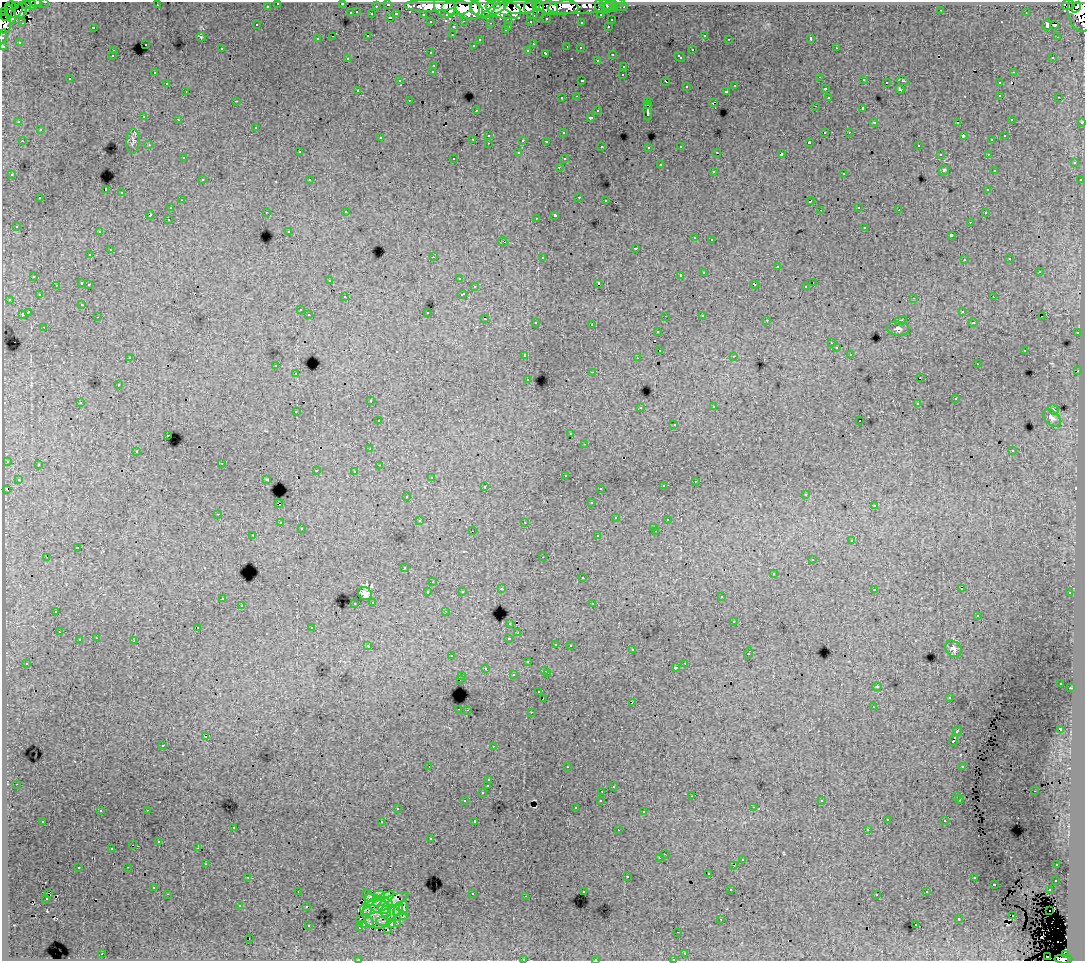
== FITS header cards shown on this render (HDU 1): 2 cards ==
NAXIS1  =                 1083
NAXIS2  =                  959

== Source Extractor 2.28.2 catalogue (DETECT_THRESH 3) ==
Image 1083 x 959 px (HDU 1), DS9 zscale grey, 1 PNG px = 1 image px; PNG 1087 x 963 px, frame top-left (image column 1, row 959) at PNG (2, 2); each listed source drawn as its Kron ellipse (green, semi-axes under 4 px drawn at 4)
Background 296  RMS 1.7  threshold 4.96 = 3 sigma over >= 5 px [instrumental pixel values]
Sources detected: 507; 6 with non-positive FLUX_AUTO (blend fragments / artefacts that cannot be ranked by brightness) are neither listed nor drawn; of the other 501, the 500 brightest by FLUX_AUTO listed and drawn (1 fainter detections omitted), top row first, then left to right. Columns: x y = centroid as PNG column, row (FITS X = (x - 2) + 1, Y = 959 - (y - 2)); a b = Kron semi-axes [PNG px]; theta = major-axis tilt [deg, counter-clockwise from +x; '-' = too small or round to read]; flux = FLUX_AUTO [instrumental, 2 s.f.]
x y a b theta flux
36 2 5 3 - 9800
45 2 3 2 - 5600
30 3 7 5 -54 15000
278 3 3 3 - 4100
342 3 3 3 - 910
388 4 3 3 - 8300
497 4 4 2 - 71000
614 4 3 3 - 8400
16 5 3 2 - 6600
26 5 4 2 - 1300
157 5 2 2 - 82
586 5 39 8 4 150000
605 5 6 3 -29 11000
609 5 10 3 63 13000
1068 5 6 5 - 130000
10 6 5 3 - 6300
267 6 3 3 - 2000
376 6 3 2 - 1200
430 6 26 6 1 320000
444 6 12 10 -57 230000
555 6 23 8 -5 230000
599 6 7 4 -85 10000
456 7 15 7 0 320000
482 7 12 9 1 340000
520 7 16 7 -1 350000
622 7 6 3 0 4900
1076 7 6 3 56 39000
468 8 15 10 -24 320000
475 8 6 3 -69 160000
549 8 9 7 -8 150000
503 9 18 9 -13 710000
615 9 3 3 - 9400
21 10 8 5 73 47000
494 10 15 4 28 190000
531 10 9 6 -67 160000
941 10 3 2 - 160
4 11 2 2 - 2100
17 11 8 3 53 40000
538 11 10 5 83 150000
357 12 3 2 - 610
1081 12 19 13 -84 280000
351 13 3 3 - 1100
1026 13 2 2 - 55
10 14 10 4 -75 32000
372 14 3 3 - 1800
396 14 4 3 - 1100
423 14 3 2 - 3700
601 15 3 3 - 2600
4 16 6 2 -43 5200
390 17 3 2 - 140
508 18 3 3 - 1500
546 18 3 3 - 1700
611 20 3 3 - 660
464 21 3 2 - 390
530 21 3 3 - 1800
431 22 3 3 - 3700
581 22 3 3 - 170
23 23 4 3 - 190
490 23 3 2 - 190
4 24 9 7 88 74000
257 25 3 3 - 260
1047 25 6 4 86 410
1054 25 3 2 - 320
509 26 3 2 - 500
608 26 3 2 - 610
93 27 3 2 - 1100
453 27 3 3 - 570
505 30 3 3 - 290
452 35 3 2 - 160
704 35 3 3 - 450
3 36 7 2 80 7000
333 36 4 2 - 1200
368 36 3 2 - 45
201 37 4 4 - 160
1057 37 2 2 - 160
811 38 3 3 - 18000
317 39 3 3 - 260
729 39 3 2 - 65
480 40 3 2 - 160
19 42 3 3 - 190
145 44 3 3 - 560
533 44 3 3 - 99
473 45 3 3 - 170
3 46 3 3 - 7900
567 47 3 2 - 110
580 48 3 2 - 230
836 48 3 2 - 410
221 49 3 3 - 210
528 50 3 3 - 290
692 50 3 3 - 790
113 51 3 3 - 480
431 53 3 3 - 290
546 53 4 3 - 570
612 54 3 3 - 400
112 56 3 2 - 200
680 57 6 3 -43 410
1053 57 3 3 - 250
347 58 3 2 - 130
597 60 3 2 - 330
434 65 3 3 - 580
624 66 3 3 - 400
433 71 3 3 - 440
1013 72 3 2 - 420
154 73 3 2 - 140
623 75 3 2 - 220
820 77 3 2 - 100
70 79 3 2 - 170
864 80 3 3 - 350
400 81 3 2 - 180
582 81 3 2 - 1100
666 81 4 3 - 640
903 81 6 4 -20 120
167 83 3 2 - 270
886 83 3 2 - 560
999 83 3 3 - 450
735 86 3 3 - 380
686 87 3 3 - 400
825 89 3 3 - 710
900 89 4 3 - 120
358 90 3 2 - 200
186 91 3 2 - 1200
726 91 3 3 - 510
1000 95 3 2 - 400
577 96 3 2 - 410
828 97 3 3 - 290
1059 97 3 2 - 190
562 98 3 3 - 350
409 100 3 2 - 210
236 101 3 2 - 85
648 101 3 3 - 990
713 102 4 2 - 600
648 104 3 3 - 420
815 106 2 2 - 76
863 108 3 3 - 1800
476 110 3 2 - 170
598 111 3 3 - 450
648 111 9 3 -87 2700
144 117 3 3 - 370
590 117 3 3 - 1900
1011 119 3 2 - 190
179 120 3 3 - 330
19 122 4 3 - 180
874 122 4 3 - 78
958 122 3 3 - 19000
1082 122 3 3 - 1300
256 127 3 3 - 500
40 130 3 3 - 590
825 132 2 2 - 600
849 132 3 2 - 210
563 133 3 3 - 200
489 135 3 3 - 430
963 136 4 3 - 640
1005 136 3 3 - 240
380 138 3 3 - 240
473 139 3 2 - 510
523 140 3 3 - 1200
992 140 3 3 - 160
22 141 3 2 - 420
133 141 13 6 86 400
546 141 3 3 - 210
809 142 3 3 - 160
489 143 3 2 - 320
149 145 3 3 - 120
918 145 3 2 - 330
602 146 3 3 - 250
681 146 3 3 - 340
649 147 3 3 - 230
299 152 3 3 - 560
717 152 2 2 - 81
519 153 3 3 - 390
781 154 4 3 - 2000
940 154 3 2 - 150
988 154 3 2 - 300
183 158 3 2 - 260
454 158 3 2 - 190
564 159 3 3 - 230
1074 163 3 3 - 600
660 165 3 3 - 880
559 167 3 2 - 340
944 170 5 5 - 190
994 170 3 3 - 160
713 171 3 3 - 560
844 173 3 3 - 540
12 175 3 3 - 370
202 180 3 2 - 350
310 180 3 3 - 210
1080 180 3 3 - 250
106 190 3 3 - 10000
988 190 3 2 - 140
121 193 3 3 - 770
579 197 3 2 - 720
40 198 3 2 - 490
181 200 2 2 - 170
606 200 3 2 - 300
810 201 4 3 - 1000
859 207 3 2 - 400
170 208 3 3 - 410
820 210 3 2 - 110
899 210 3 2 - 210
266 212 3 2 - 270
346 212 3 2 - 320
985 213 3 2 - 250
150 215 4 2 - 600
555 215 4 3 - 3100
536 218 2 2 - 84
168 219 3 2 - 260
970 222 3 2 - 230
16 226 3 3 - 240
865 227 3 3 - 730
289 231 3 3 - 220
99 232 3 3 - 300
951 235 3 3 - 1800
694 238 3 3 - 390
712 239 3 3 - 900
503 242 4 2 - 38
635 248 3 3 - 720
110 250 3 3 - 970
90 255 3 3 - 290
433 257 3 2 - 1400
542 257 3 3 - 640
1010 259 3 3 - 210
964 260 3 2 - 240
777 267 3 3 - 1200
1039 271 3 3 - 970
704 272 3 3 - 700
680 275 3 2 - 5900
34 276 3 3 - 380
459 278 3 3 - 140
330 280 3 2 - 160
82 283 3 3 - 1300
599 283 3 3 - 2900
813 283 3 2 - 280
89 284 3 2 - 450
754 284 4 3 - 1000
56 285 3 2 - 370
474 287 3 3 - 360
806 287 3 2 - 110
462 294 4 3 - 840
39 295 3 3 - 340
345 297 3 3 - 330
993 297 3 2 - 280
914 298 3 2 - 820
9 299 3 2 - 250
82 304 3 3 - 190
300 310 3 2 - 320
962 311 3 3 - 290
28 312 4 3 - 2300
427 312 3 3 - 1200
22 314 3 3 - 850
309 315 3 3 - 630
702 315 3 2 - 450
665 316 2 2 - 53
98 317 3 2 - 210
1042 317 2 2 - 200
485 319 3 2 - 100
767 320 3 3 - 210
901 320 6 4 23 170
536 322 3 3 - 350
973 323 5 3 - 110
592 324 3 3 - 1300
44 327 3 2 - 230
898 328 11 7 -7 420
658 331 3 3 - 430
1077 333 3 2 - 540
831 343 3 2 - 96
836 348 3 3 - 320
660 350 3 2 - 590
1025 350 3 2 - 830
850 354 3 2 - 220
525 355 3 3 - 420
734 356 3 2 - 100
130 357 2 2 - 77
637 358 2 2 - 58
977 364 2 2 - 110
276 366 3 3 - 620
1078 371 2 2 - 440
593 372 3 2 - 1200
296 374 3 3 - 310
920 378 2 2 - 110
528 379 3 3 - 280
118 385 3 2 - 290
955 399 3 2 - 190
370 401 3 2 - 370
80 402 3 3 - 280
917 404 3 2 - 120
714 406 3 3 - 350
641 407 4 3 - 83
1053 410 6 3 -47 180
296 412 3 2 - 150
1052 418 10 6 -45 480
378 421 3 3 - 240
860 421 2 2 - 56
674 424 3 2 - 140
571 434 3 3 - 240
168 435 3 2 - 340
585 444 3 2 - 220
370 449 3 2 - 270
136 451 3 2 - 56
1012 451 3 3 - 320
7 461 3 3 - 490
222 463 2 2 - 230
38 465 3 3 - 400
379 465 3 2 - 73
316 470 3 2 - 460
354 471 3 2 - 320
565 475 3 3 - 370
431 478 3 3 - 250
18 479 3 3 - 310
267 479 3 2 - 75
695 481 3 2 - 220
485 486 3 2 - 380
663 486 3 3 - 390
600 488 2 2 - 120
6 489 3 2 - 170
806 494 3 2 - 110
407 496 3 2 - 190
278 503 4 2 - 720
591 503 3 3 - 230
874 506 3 3 - 280
218 514 3 2 - 490
616 518 3 3 - 520
667 520 3 3 - 360
419 521 3 3 - 270
525 522 3 3 - 230
280 523 3 3 - 350
654 527 3 3 - 220
301 529 3 2 - 120
472 531 2 2 - 160
656 531 3 2 - 400
253 535 3 2 - 180
598 536 3 3 - 480
852 540 3 3 - 430
77 548 4 3 - 1500
47 557 2 2 - 360
543 557 3 2 - 230
812 559 2 2 - 74
404 568 3 2 - 180
773 573 3 3 - 440
582 578 3 3 - 530
433 582 3 2 - 130
501 589 3 3 - 360
874 589 3 3 - 350
961 589 3 2 - 78
462 591 3 3 - 220
428 592 3 3 - 610
1070 593 3 3 - 400
365 594 7 6 - 720
721 597 3 3 - 390
223 598 3 2 - 78
373 602 3 3 - 440
355 603 3 2 - 350
593 603 3 2 - 330
241 605 3 3 - 560
56 611 3 3 - 1500
445 611 3 2 - 310
978 615 2 2 - 98
734 621 3 3 - 2100
510 623 3 3 - 430
197 627 3 2 - 490
312 627 3 3 - 320
59 632 3 2 - 270
518 633 3 2 - 210
96 638 3 3 - 410
509 638 3 3 - 1900
79 640 3 3 - 980
134 641 3 3 - 730
556 644 3 3 - 330
368 645 3 3 - 280
570 645 3 2 - 450
953 649 9 7 -45 490
632 650 3 2 - 410
748 653 5 3 - 1000
452 656 3 2 - 280
527 662 3 3 - 580
27 663 3 2 - 190
685 663 3 2 - 330
485 668 3 3 - 420
675 668 3 3 - 490
545 670 3 3 - 660
547 673 3 2 - 730
513 675 3 3 - 510
462 676 3 3 - 380
460 679 3 2 - 220
1061 683 2 2 - 84
877 686 4 3 - 81
1070 688 2 2 - 290
539 692 3 3 - 240
543 698 3 2 - 300
949 698 3 3 - 230
632 702 3 2 - 220
873 707 3 2 - 190
459 709 3 2 - 980
467 710 3 2 - 380
531 712 3 2 - 550
1061 729 3 3 - 2700
957 731 5 3 - 1400
206 737 3 2 - 180
954 740 5 3 - 3200
163 745 3 3 - 420
493 746 3 2 - 110
963 766 4 3 - 770
429 767 3 2 - 700
567 767 2 2 - 110
489 780 3 3 - 180
16 784 3 2 - 300
488 786 3 3 - 1900
613 786 3 3 - 340
602 791 3 2 - 310
1034 791 3 2 - 180
482 793 3 3 - 250
692 796 2 2 - 83
957 797 3 3 - 370
960 799 3 2 - 200
601 800 3 3 - 370
465 801 3 3 - 370
822 801 3 3 - 120
753 807 3 2 - 220
575 808 3 3 - 230
397 809 3 2 - 210
147 810 3 2 - 640
100 811 3 3 - 230
644 812 3 3 - 600
887 820 3 2 - 130
43 821 3 3 - 340
475 821 3 3 - 1500
945 821 3 3 - 450
382 822 3 3 - 1600
233 827 3 3 - 380
867 829 3 3 - 160
618 830 3 2 - 200
431 839 3 2 - 220
159 841 3 3 - 450
133 845 3 2 - 43
112 848 3 2 - 88
198 848 4 2 - 110
664 854 2 2 - 310
660 858 3 3 - 340
742 860 3 3 - 530
206 864 3 2 - 150
734 865 2 2 - 390
1057 865 3 2 - 320
128 867 3 2 - 300
78 868 3 3 - 660
709 873 3 3 - 710
627 876 3 3 - 580
248 877 3 2 - 260
974 878 3 3 - 490
1056 880 3 3 - 310
994 884 3 3 - 1200
154 887 3 3 - 1300
731 890 3 2 - 250
1049 890 3 2 - 430
298 891 2 2 - 110
583 891 3 3 - 320
927 892 3 2 - 220
48 893 3 2 - 520
167 894 3 2 - 1200
472 894 3 3 - 950
877 894 3 3 - 210
379 895 5 4 - 270
368 896 7 4 -46 130
526 896 2 2 - 93
46 899 3 2 - 690
384 899 12 5 32 140
385 903 25 5 23 190
377 904 14 7 -33 1300
240 906 3 3 - 220
306 907 3 2 - 320
404 908 7 3 86 190
385 909 8 6 -64 330
398 909 7 3 65 310
366 910 6 5 - 370
1050 911 2 2 - 490
390 912 9 7 -4 520
379 913 16 15 - 1500
403 915 3 3 - 180
1012 915 3 3 - 35000
361 919 2 2 - 200
721 919 2 2 - 75
959 919 3 3 - 590
382 921 6 2 5 150
369 922 5 2 - 49
392 923 5 2 - 88
397 924 3 2 - 120
308 925 3 3 - 400
364 925 3 2 - 370
916 925 3 2 - 290
360 927 3 2 - 110
388 929 3 2 - 140
678 932 2 2 - 71
249 939 3 2 - 160
685 953 3 3 - 310
102 954 3 2 - 680
1065 955 4 4 - 72000
1047 956 2 2 - 300
523 959 4 3 - 77
595 959 3 3 - 500
673 959 3 2 - 140
1063 959 9 4 -2 140000
358 960 3 2 - 130
At the frame edge (FLAGS 8, measured only in part): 15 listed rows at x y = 36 2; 45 2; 30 3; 278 3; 342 3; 1081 12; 4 16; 4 24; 3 36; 3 46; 523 959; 595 959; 673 959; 1063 959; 358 960
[1 fainter detection neither listed nor drawn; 6 non-positive-flux detections neither listed nor drawn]